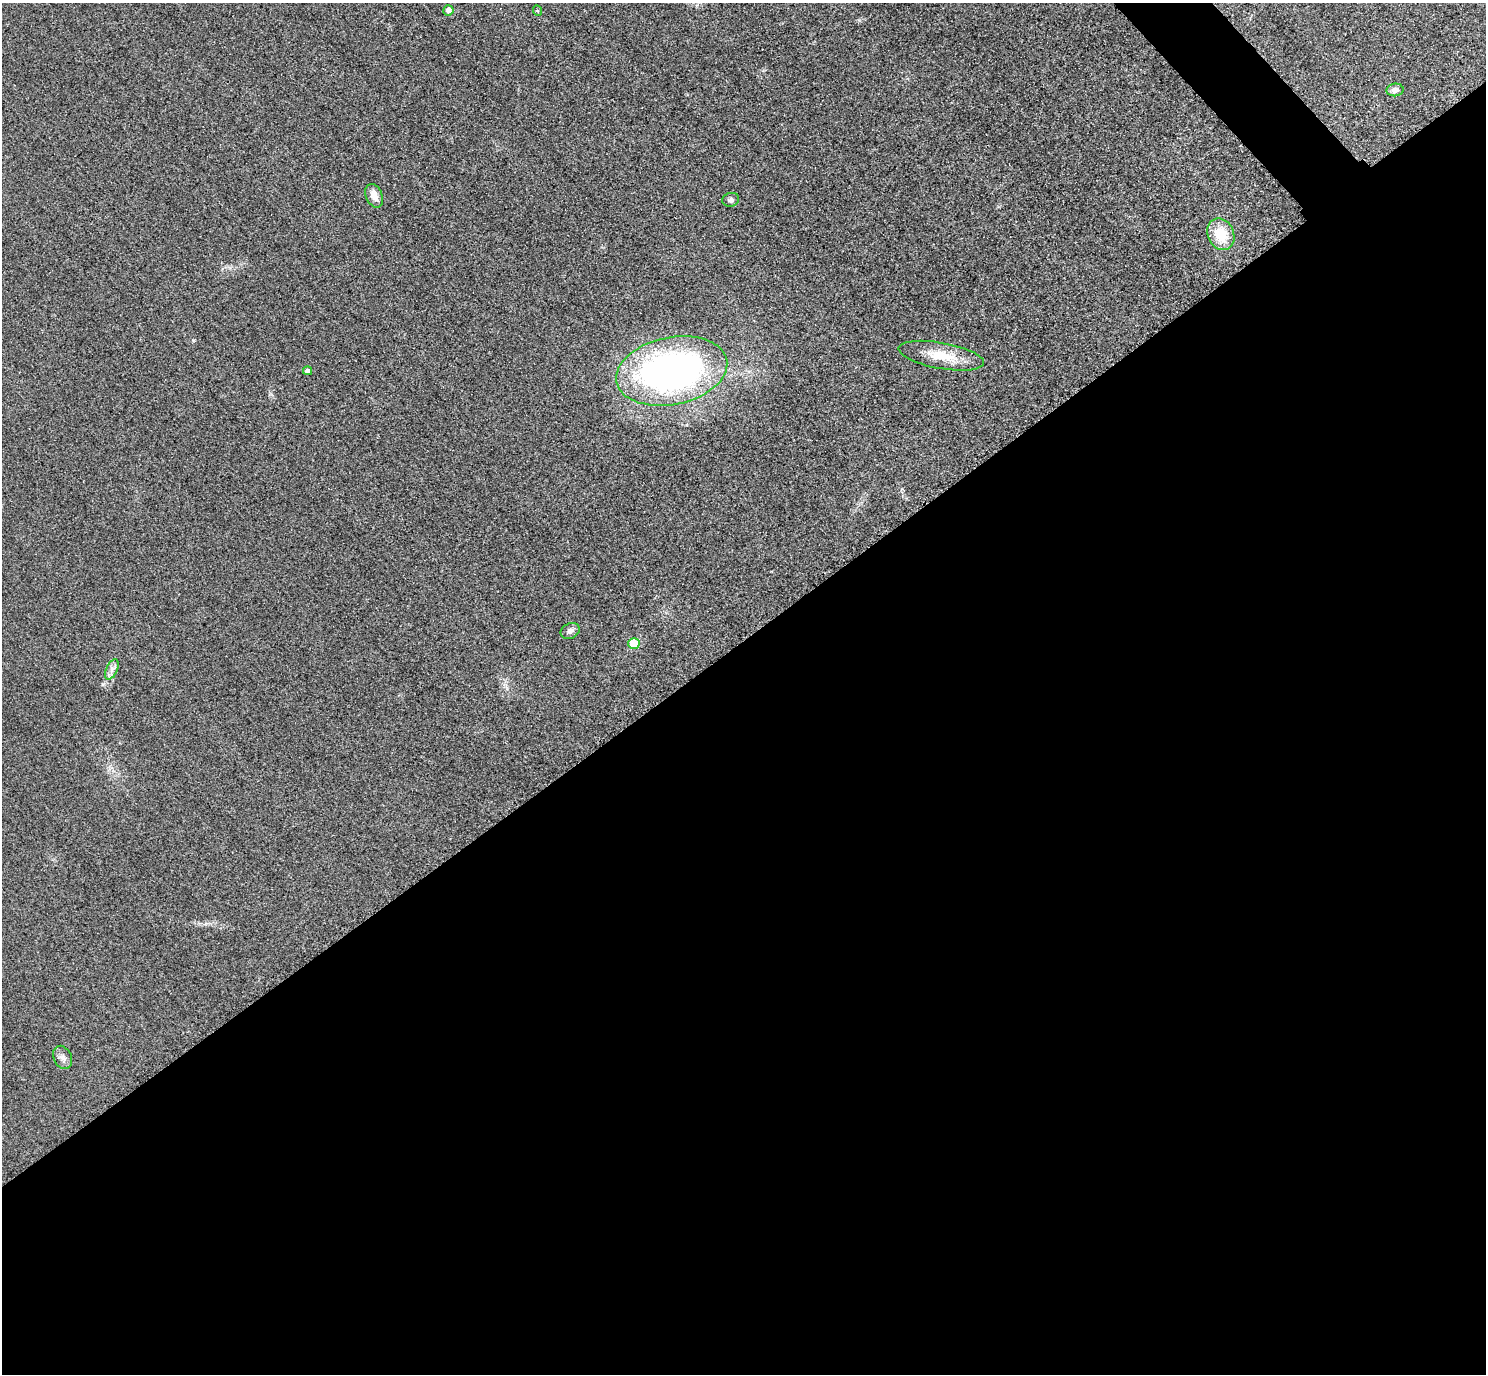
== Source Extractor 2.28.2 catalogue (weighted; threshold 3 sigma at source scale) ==
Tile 15 of 4 x 4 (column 3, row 4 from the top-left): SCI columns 2999-4482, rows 326-1697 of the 5997 x 5994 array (HDU 1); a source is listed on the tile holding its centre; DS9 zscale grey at full resolution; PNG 1488 x 1376 px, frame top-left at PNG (2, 3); each listed source drawn as its Kron ellipse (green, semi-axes under 4 px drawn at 4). Shown black and unused: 55% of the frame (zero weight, under 3 of 4 exposures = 3% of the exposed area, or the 3 px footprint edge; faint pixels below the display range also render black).
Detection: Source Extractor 2.28.2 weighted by HDU 2 'WHT'; one run over the whole footprint, this tile lists its part. Background 0.0469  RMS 0.017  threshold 0.0777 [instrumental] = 3 sigma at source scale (4.5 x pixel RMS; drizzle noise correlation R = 1.50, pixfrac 1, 0.05/0.05 arcsec/px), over >= 5 px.
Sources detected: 13; all 13 listed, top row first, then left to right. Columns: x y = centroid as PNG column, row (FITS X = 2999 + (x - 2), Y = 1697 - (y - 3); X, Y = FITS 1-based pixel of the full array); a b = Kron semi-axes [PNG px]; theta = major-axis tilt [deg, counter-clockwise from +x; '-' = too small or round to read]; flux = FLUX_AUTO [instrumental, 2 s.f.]
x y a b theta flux
448 10 5 5 - 10
538 11 5 3 - 1.7
1395 90 8 6 7 8.7
374 196 12 8 -67 15
731 200 8 7 - 5.2
1221 234 16 13 -66 45
941 356 43 13 -10 48
308 371 4 4 - 5.6
672 371 56 33 12 740
570 631 10 7 25 7.4
634 644 5 5 - 64
112 669 11 5 64 7.2
63 1057 12 9 -66 8.8
Unlisted compact peaks at least as high as the median listed source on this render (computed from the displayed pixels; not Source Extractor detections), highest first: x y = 194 340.